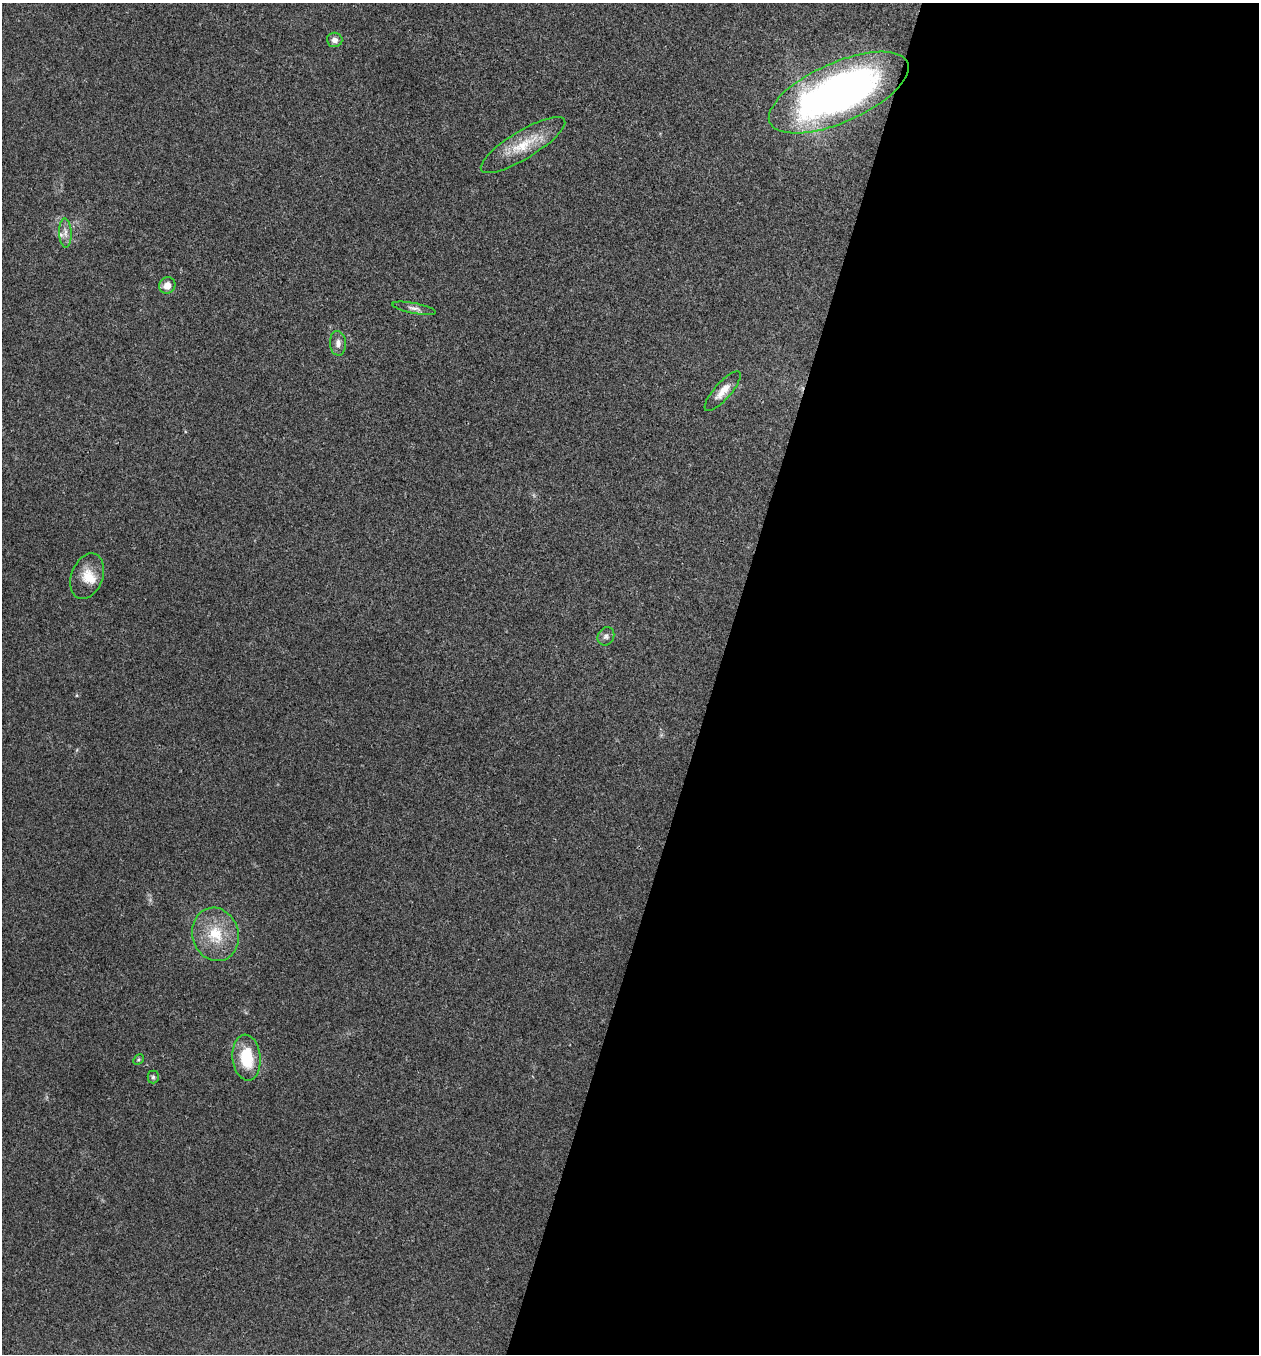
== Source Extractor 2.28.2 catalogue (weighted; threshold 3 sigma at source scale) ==
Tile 12 of 4 x 4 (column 4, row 3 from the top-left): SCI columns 3908-5164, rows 1358-2709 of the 5432 x 5416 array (HDU 1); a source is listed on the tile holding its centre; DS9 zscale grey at full resolution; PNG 1261 x 1356 px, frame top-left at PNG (2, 3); each listed source drawn as its Kron ellipse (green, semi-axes under 4 px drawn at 4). Shown black and unused: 43% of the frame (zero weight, under 3 of 4 exposures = <1% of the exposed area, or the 3 px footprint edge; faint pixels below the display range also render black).
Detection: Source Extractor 2.28.2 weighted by HDU 2 'WHT'; one run over the whole footprint, this tile lists its part. Background 0.0239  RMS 0.0041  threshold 0.0185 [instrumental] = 3 sigma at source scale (4.5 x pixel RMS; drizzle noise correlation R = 1.50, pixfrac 1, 0.05/0.05 arcsec/px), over >= 5 px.
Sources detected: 15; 1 inside a brighter listed object's ellipse — not listed separately; the other 14 listed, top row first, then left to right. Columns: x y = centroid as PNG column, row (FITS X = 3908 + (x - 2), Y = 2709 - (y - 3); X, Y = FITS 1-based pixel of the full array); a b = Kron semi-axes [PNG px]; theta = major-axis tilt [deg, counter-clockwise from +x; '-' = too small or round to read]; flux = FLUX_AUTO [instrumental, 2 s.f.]
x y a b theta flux
335 40 7 7 - 1.8
839 93 75 30 24 190
523 145 49 14 31 13
65 233 14 6 -88 2.4
167 285 8 8 - 3.5
414 308 22 5 -11 2
338 343 12 8 -86 2.3
723 391 25 8 49 4.9
87 576 23 15 69 7.4
606 636 9 8 - 1.6
215 934 27 23 -74 15
247 1058 23 14 -84 15
138 1060 6 4 44 0.69
153 1077 6 5 - 0.9